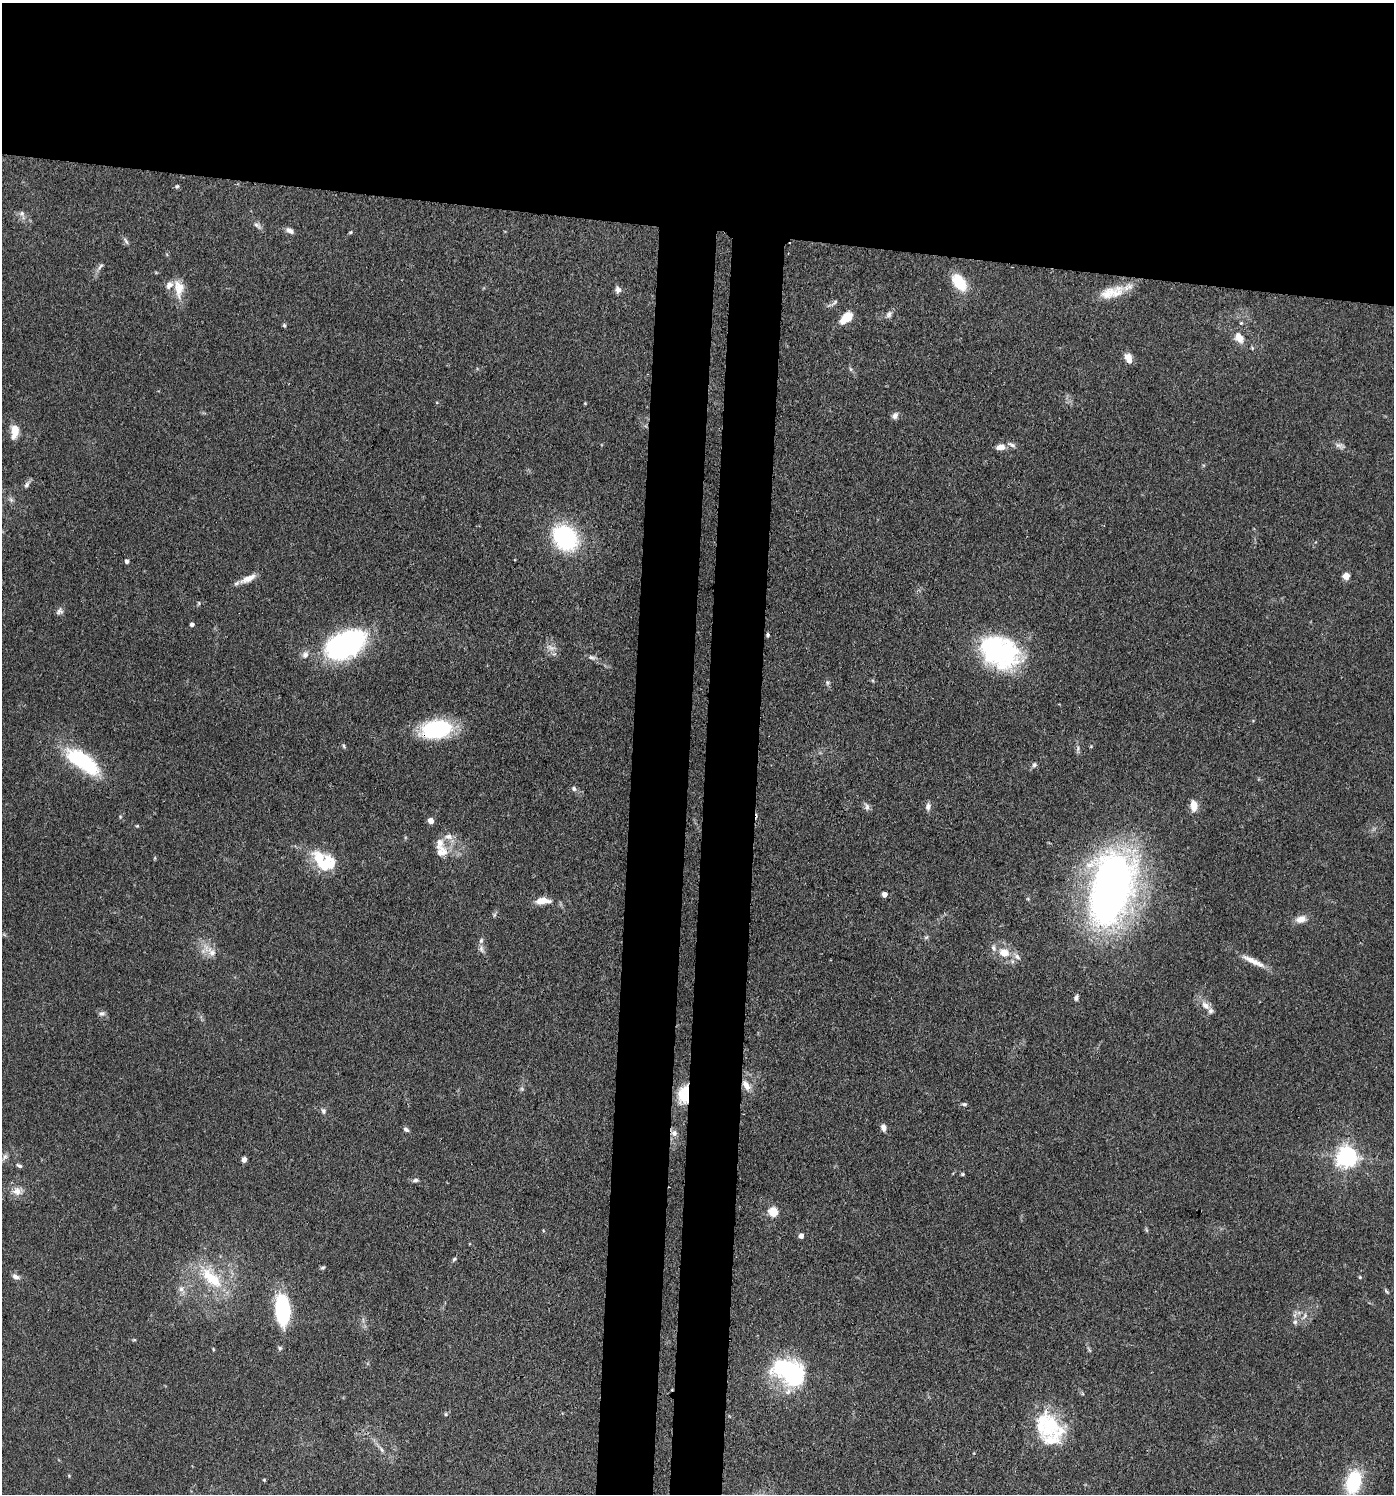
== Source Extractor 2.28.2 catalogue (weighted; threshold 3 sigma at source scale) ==
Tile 2 of 3 x 3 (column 2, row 1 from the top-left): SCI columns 1680-3071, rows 3059-4550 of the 4645 x 4619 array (HDU 1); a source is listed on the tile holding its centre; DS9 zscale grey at full resolution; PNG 1396 x 1496 px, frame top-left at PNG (2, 3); no overlay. Shown black and unused: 22% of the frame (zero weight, under 3 of 4 exposures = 9% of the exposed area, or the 3 px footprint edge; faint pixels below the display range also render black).
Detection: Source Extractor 2.28.2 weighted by HDU 2 'WHT'; one run over the whole footprint, this tile lists its part. Background 0.153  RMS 0.0055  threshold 0.025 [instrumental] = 3 sigma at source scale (4.5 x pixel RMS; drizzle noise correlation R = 1.50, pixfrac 1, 0.05/0.05 arcsec/px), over >= 5 px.
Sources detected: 109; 1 too faint to see at this stretch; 1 inside a brighter object's white glare — not listed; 9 inside a brighter listed object's ellipse — not listed separately; the other 98 listed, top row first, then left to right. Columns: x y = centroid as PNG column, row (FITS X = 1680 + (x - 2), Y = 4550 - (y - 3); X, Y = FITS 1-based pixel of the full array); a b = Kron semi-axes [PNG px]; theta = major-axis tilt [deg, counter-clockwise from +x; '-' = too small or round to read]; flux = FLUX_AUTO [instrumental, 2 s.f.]
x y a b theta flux
177 186 6 5 - 0.89
22 213 7 7 - 1.9
257 225 11 6 -33 1.9
290 230 10 6 -31 2.4
350 232 5 4 - 0.69
126 241 10 4 -58 1.3
100 266 11 5 48 1.7
959 282 18 10 -54 18
179 288 25 12 -84 9
618 290 8 7 - 2.3
1108 293 36 13 29 13
834 303 10 4 42 1.3
889 314 10 6 59 1.8
847 317 8 6 42 13
284 325 5 5 - 0.81
1239 337 13 9 -59 5.9
1128 358 11 6 -69 5.2
585 403 4 4 - 0.48
895 416 8 7 - 2.3
15 431 16 8 86 6.8
1011 445 12 5 -22 1.9
1339 445 11 6 -17 2.2
1000 447 10 6 12 4.4
27 484 10 6 57 1.7
11 500 7 5 -45 1.2
565 538 24 19 -48 64
126 561 5 4 - 1.5
1346 576 5 5 - 11
248 579 23 8 25 5.5
199 603 6 4 -90 0.67
59 611 10 8 44 2
192 624 4 4 - 1.8
768 635 5 4 - 1
345 644 41 24 26 100
999 651 43 31 -26 80
305 655 10 8 68 2.7
592 657 11 6 -17 1.9
827 682 7 5 -79 1.1
436 729 34 19 10 43
344 746 6 4 -62 0.78
81 761 35 13 -35 59
1034 765 7 6 - 1.3
574 788 6 6 - 1.6
1194 805 9 6 -85 7.8
867 806 12 6 -70 1.9
928 806 9 6 83 2.4
431 821 4 4 - 7
137 826 5 4 - 0.57
448 836 11 8 5 3.7
442 852 16 16 - 7.8
327 864 24 20 21 18
1111 889 70 38 76 320
884 894 4 4 - 3.9
542 901 17 7 3 7.1
494 915 7 4 71 0.86
1301 919 12 8 16 4.9
926 937 6 4 19 0.87
481 949 11 6 -82 2
211 952 17 9 -47 5.4
1004 953 12 10 -20 7.3
1017 957 10 6 -39 2.2
1252 961 28 7 -26 6.9
1076 998 7 5 76 1.6
1205 1005 13 8 -49 4.4
102 1014 8 7 - 1.8
746 1085 14 7 -57 5.2
522 1089 6 4 -71 0.87
684 1094 21 13 81 15
964 1104 7 4 0 1.1
323 1111 8 6 -77 1.6
883 1128 8 6 -82 2.5
406 1129 7 5 -35 1.5
674 1133 9 8 - 2.7
1347 1157 7 7 - 360
244 1160 4 4 - 3.2
19 1166 8 4 -28 1.2
962 1174 5 3 - 0.69
415 1180 8 5 10 1.4
17 1191 12 11 - 4.7
773 1212 5 5 - 32
801 1236 4 4 - 3.5
454 1259 6 4 45 0.87
323 1267 6 4 17 0.88
15 1277 9 6 -32 2.5
1360 1277 5 4 - 0.6
211 1278 39 16 -44 25
181 1289 7 6 - 2.2
1387 1292 7 4 -58 0.84
282 1309 22 11 -87 64
1305 1315 8 4 60 1.5
1295 1322 7 6 - 1.6
213 1349 5 3 - 0.49
789 1372 40 25 -31 67
446 1414 5 4 - 0.7
1050 1426 38 31 -59 35
382 1449 9 4 -52 1.6
264 1480 4 4 - 0.53
1353 1482 24 15 75 30
Overlapping masked pixels (flux is a lower limit): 5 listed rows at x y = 999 651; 436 729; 746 1085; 684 1094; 674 1133